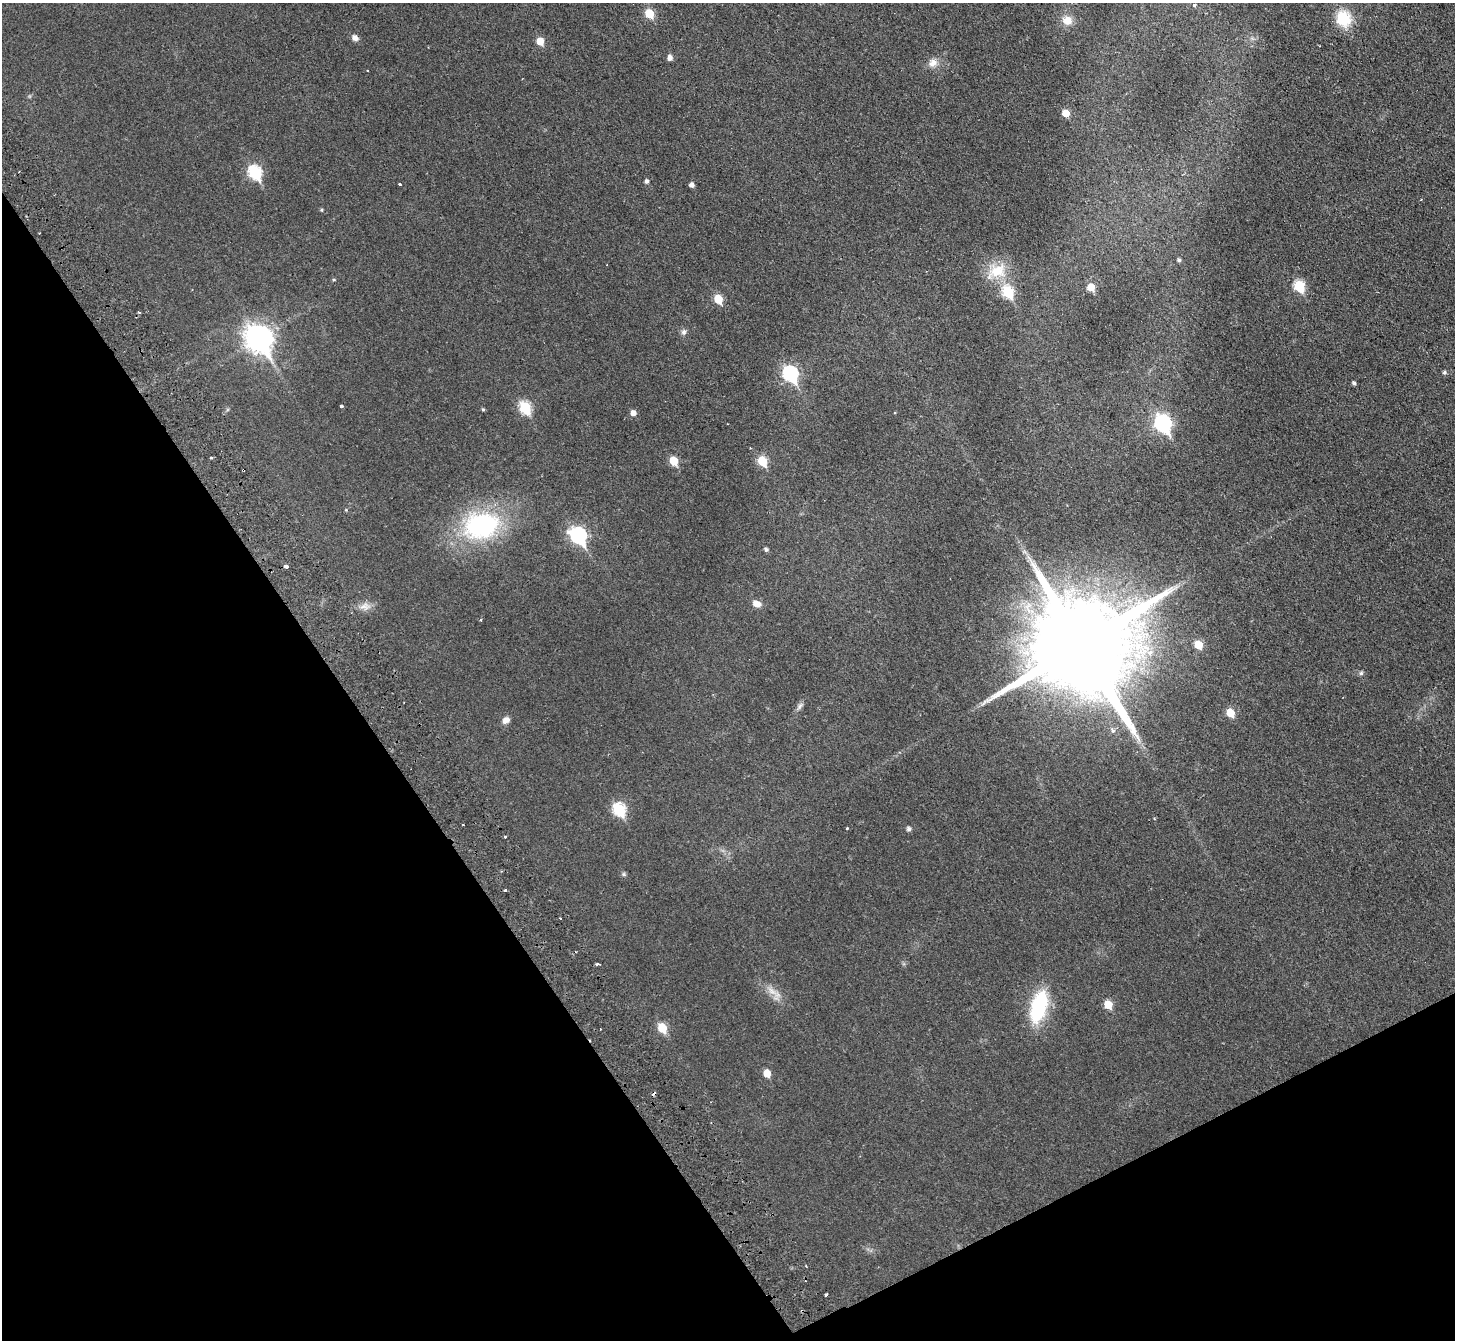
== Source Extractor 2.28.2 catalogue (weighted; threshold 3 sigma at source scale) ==
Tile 14 of 4 x 4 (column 2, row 4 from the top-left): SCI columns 1508-2960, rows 330-1667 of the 5919 x 5874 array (HDU 1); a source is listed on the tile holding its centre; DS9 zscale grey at full resolution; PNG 1457 x 1342 px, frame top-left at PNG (2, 3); no overlay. Shown black and unused: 29% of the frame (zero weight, under 2 of 3 exposures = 3% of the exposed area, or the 3 px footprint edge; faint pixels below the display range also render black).
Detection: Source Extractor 2.28.2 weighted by HDU 2 'WHT'; one run over the whole footprint, this tile lists its part. Background 0.0344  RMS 0.0052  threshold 0.0234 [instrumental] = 3 sigma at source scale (4.5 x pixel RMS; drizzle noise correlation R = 1.50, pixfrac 1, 0.05/0.05 arcsec/px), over >= 5 px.
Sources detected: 70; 2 cosmic-ray / hot-pixel residue — not listed; the other 68 listed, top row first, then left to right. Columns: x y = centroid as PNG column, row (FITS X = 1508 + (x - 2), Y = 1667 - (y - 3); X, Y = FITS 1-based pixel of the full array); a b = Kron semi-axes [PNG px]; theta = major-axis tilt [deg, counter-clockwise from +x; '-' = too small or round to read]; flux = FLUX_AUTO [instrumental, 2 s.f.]
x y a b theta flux
1194 5 3 3 - 2.5
649 14 6 5 - 16
1343 19 18 15 -72 18
1067 20 14 12 -24 6.2
355 38 8 7 - 2.5
540 41 6 5 - 8.5
670 58 6 5 - 2.5
933 63 13 11 38 4.3
367 71 3 2 - 0.42
1066 113 5 5 - 8.5
255 172 8 6 -58 55
646 181 5 4 - 1.4
400 184 3 3 - 1.2
692 185 5 5 - 2
1421 200 3 2 - 0.34
321 210 5 4 - 0.69
39 233 2 2 - 0.5
1179 260 5 4 - 1.1
996 271 32 20 29 15
334 280 5 5 - 0.67
1299 286 7 6 - 29
1091 287 6 5 - 9.3
1008 292 7 6 - 37
718 299 6 5 - 14
139 312 4 3 - 0.51
684 332 8 7 - 1.7
259 339 12 9 -54 490
1444 372 5 5 - 1
790 374 8 7 - 87
1354 383 4 4 - 1.1
341 406 3 3 - 2.3
525 408 7 6 - 35
483 409 4 4 - 0.68
633 413 6 5 - 2.9
1163 423 9 7 -60 130
750 448 2 2 - 0.35
211 457 3 3 - 0.71
674 461 6 5 - 14
762 461 6 5 - 19
243 470 3 3 - 0.99
482 525 37 26 12 80
578 536 9 7 -50 110
766 549 5 4 - 1.2
286 566 4 3 - 5.6
757 604 9 6 -29 5.1
365 606 17 11 10 4.4
480 620 4 3 - 0.43
1082 644 33 25 24 17000
1198 645 6 5 - 12
1361 673 6 5 - 0.98
800 706 13 6 49 1.9
1230 713 6 5 - 12
506 720 10 8 37 2.7
1113 731 8 6 -46 1.5
619 810 8 6 -60 45
463 824 3 3 - 0.88
847 828 3 3 - 0.53
909 829 6 5 - 1.6
505 837 4 3 - 0.7
624 874 7 5 -22 0.93
505 890 3 3 - 0.76
598 964 4 3 - 1.4
772 991 34 11 -54 6.8
1108 1005 6 5 - 11
1039 1007 30 14 75 44
662 1028 6 5 - 17
767 1073 5 5 - 9.6
826 1294 3 3 - 4.7
Overlapping masked pixels (flux is a lower limit): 1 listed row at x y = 243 470